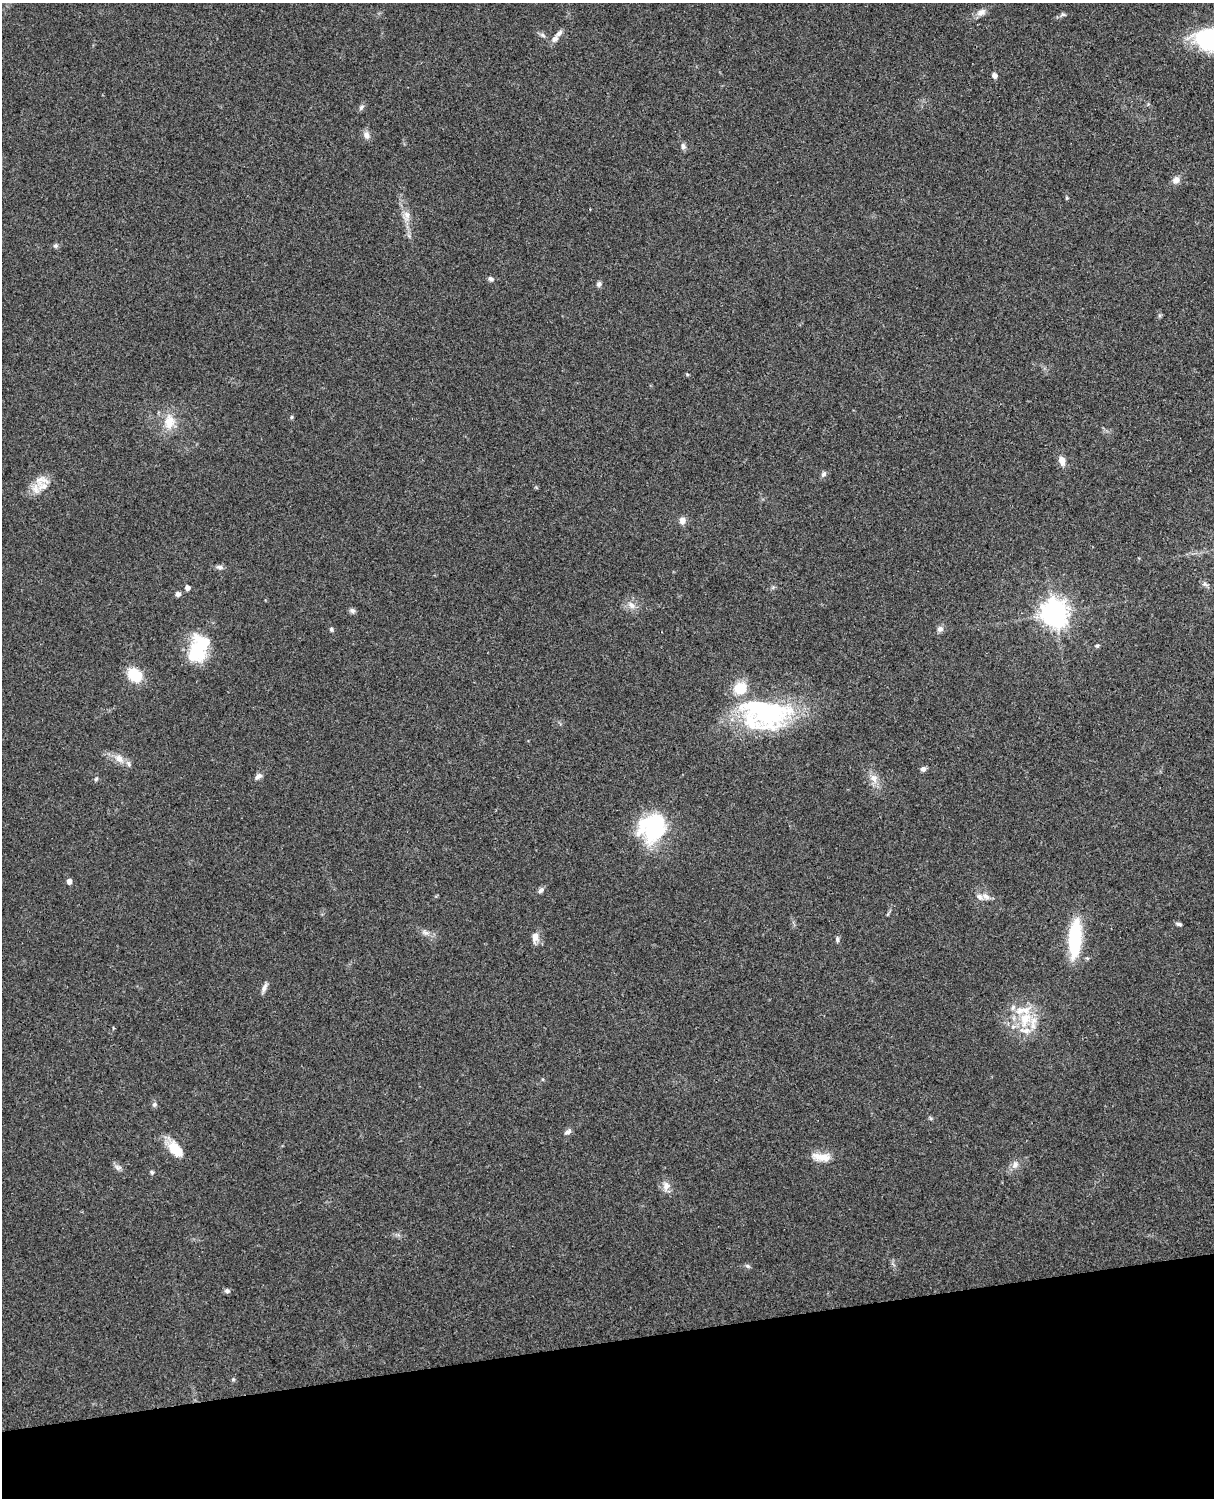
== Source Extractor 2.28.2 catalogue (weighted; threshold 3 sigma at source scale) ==
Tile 10 of 4 x 3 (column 2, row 3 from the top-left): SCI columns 1332-2543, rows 164-1659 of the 5088 x 4927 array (HDU 1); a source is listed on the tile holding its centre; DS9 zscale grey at full resolution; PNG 1216 x 1500 px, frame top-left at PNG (2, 3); no overlay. Shown black and unused: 10% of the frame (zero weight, under 3 of 4 exposures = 6% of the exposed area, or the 3 px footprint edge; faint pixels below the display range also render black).
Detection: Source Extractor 2.28.2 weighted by HDU 2 'WHT'; one run over the whole footprint, this tile lists its part. Background 0.105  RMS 0.0065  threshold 0.0293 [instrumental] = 3 sigma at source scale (4.5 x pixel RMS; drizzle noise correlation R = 1.50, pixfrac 1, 0.05/0.05 arcsec/px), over >= 5 px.
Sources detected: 76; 3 inside a brighter object's white glare — not listed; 10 inside a brighter listed object's ellipse — not listed separately; the other 63 listed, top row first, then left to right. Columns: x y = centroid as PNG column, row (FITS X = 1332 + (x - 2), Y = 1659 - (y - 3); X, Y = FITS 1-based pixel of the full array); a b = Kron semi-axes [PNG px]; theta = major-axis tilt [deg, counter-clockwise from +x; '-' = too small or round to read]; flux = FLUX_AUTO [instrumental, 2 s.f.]
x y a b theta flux
981 12 14 9 24 3.8
1063 14 7 5 -29 1.1
543 35 7 5 -23 1.6
555 39 9 6 33 2.8
994 75 5 4 - 3
361 107 9 5 47 1.6
366 135 11 9 -74 3.2
683 146 8 7 - 2.1
1176 180 9 8 - 3.5
1067 198 5 4 - 0.69
407 215 12 7 -58 4.1
55 246 6 6 - 1.3
491 279 7 6 - 1.7
599 284 8 6 45 1.7
687 374 5 3 - 0.68
291 417 6 4 88 0.81
169 422 22 16 86 13
1062 461 11 7 -73 4.6
824 474 7 6 - 1.9
41 480 23 14 0 8.8
682 520 8 8 - 3.7
220 567 10 6 -12 2
1205 584 10 5 -35 1.5
187 588 5 4 - 3.2
178 594 5 4 - 3
631 605 13 7 -48 3.9
352 610 8 6 -27 1.7
1054 613 9 9 - 620
331 629 6 5 - 1.1
940 629 9 8 - 2.4
1097 646 6 4 41 0.96
197 650 32 19 78 33
135 675 11 9 -44 27
769 715 58 39 9 90
119 758 14 9 -33 6
923 769 6 6 - 2.3
258 776 10 6 40 2.6
874 778 13 10 -66 5.3
96 779 5 5 - 0.97
655 828 36 23 74 51
69 881 5 4 - 3.6
541 890 9 5 44 1.9
986 896 12 6 -23 3.5
1179 924 7 4 -9 1.3
425 932 11 5 -12 2.6
535 937 13 8 88 4.7
1075 938 42 13 86 41
837 939 7 5 -89 1.5
1087 958 5 5 - 0.94
264 987 14 5 70 2.6
1025 1019 25 16 70 22
543 1079 5 3 - 0.66
154 1104 6 6 - 1.5
567 1132 9 6 33 2.3
175 1149 22 12 -47 14
821 1157 27 10 -5 8.5
1015 1165 11 9 79 3.6
118 1167 10 7 -18 2.2
152 1172 4 4 - 1.3
666 1186 13 10 -89 4.6
747 1266 8 5 -27 1.3
227 1291 6 6 - 1.9
233 1379 5 5 - 0.87